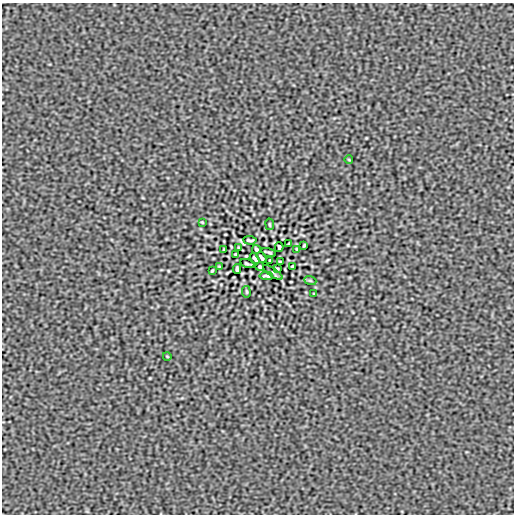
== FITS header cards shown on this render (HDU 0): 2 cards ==
NAXIS1  =                  512
NAXIS2  =                  512

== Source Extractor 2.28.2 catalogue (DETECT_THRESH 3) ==
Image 512 x 512 px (HDU 0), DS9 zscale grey, 1 PNG px = 1 image px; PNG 516 x 516 px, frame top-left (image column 1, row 512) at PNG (2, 3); each listed source drawn as its Kron ellipse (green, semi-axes under 4 px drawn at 4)
Background -1.51e-09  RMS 1.5e-06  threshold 4.58e-06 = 3 sigma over >= 5 px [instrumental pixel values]
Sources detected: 30; all 30 listed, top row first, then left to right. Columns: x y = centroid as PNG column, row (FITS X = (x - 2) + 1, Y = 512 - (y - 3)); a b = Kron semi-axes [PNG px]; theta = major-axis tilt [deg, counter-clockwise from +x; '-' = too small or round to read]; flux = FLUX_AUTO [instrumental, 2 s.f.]
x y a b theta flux
349 160 4 2 - 7.3e-05
202 222 3 2 - 7.5e-05
270 224 6 3 -81 9.8e-05
250 240 7 2 -4 1.5e-04
289 243 3 2 - 7.7e-05
304 245 3 2 - 1.0e-04
279 247 5 3 - 1.5e-04
239 248 4 2 - 8.7e-05
256 249 4 3 - 1.3e-04
297 249 3 2 - 9.2e-05
224 250 3 2 - 9.1e-05
269 252 7 2 -17 1.3e-04
236 254 3 2 - 1.1e-04
261 257 6 3 -58 1.8e-04
255 259 6 3 -58 1.8e-04
270 260 3 2 - 7.7e-05
280 262 3 2 - 1.1e-04
247 264 7 2 -17 1.3e-04
292 266 3 2 - 9.1e-05
219 267 3 2 - 9.2e-05
260 267 4 3 - 1.3e-04
277 268 4 2 - 8.7e-05
237 269 5 3 - 1.5e-04
212 271 3 2 - 1.0e-04
273 272 11 2 -35 1.5e-04
266 276 7 2 -4 1.5e-04
310 280 6 4 -19 1.2e-04
246 292 6 3 -81 9.8e-05
314 294 3 2 - 7.5e-05
167 356 4 2 - 7.3e-05